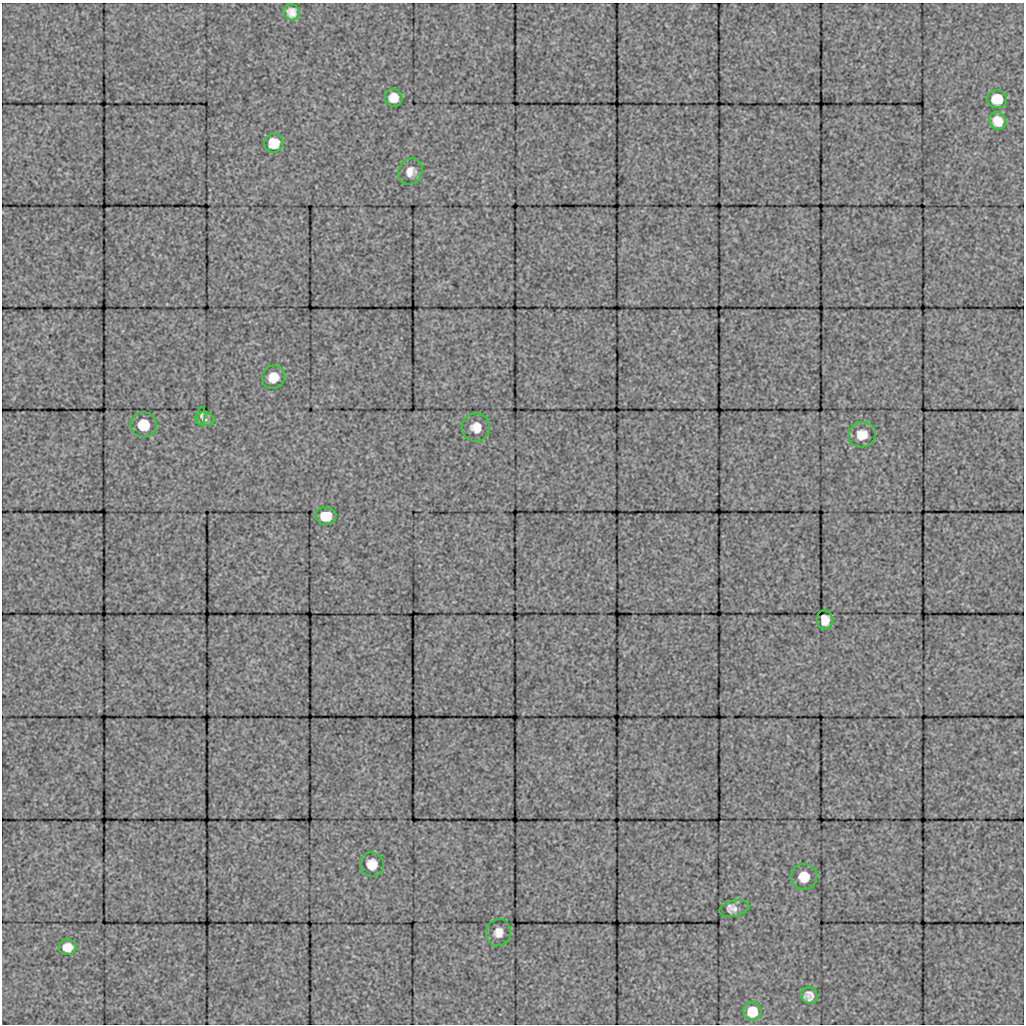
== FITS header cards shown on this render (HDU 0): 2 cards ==
NAXIS1  =                 1022 / length of data axis 1
NAXIS2  =                 1022 / length of data axis 2

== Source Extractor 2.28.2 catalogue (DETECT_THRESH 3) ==
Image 1022 x 1022 px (HDU 0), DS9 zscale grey, 1 PNG px = 1 image px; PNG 1026 x 1026 px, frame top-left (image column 1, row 1022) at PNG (2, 3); each listed source drawn as its Kron ellipse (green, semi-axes under 4 px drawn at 4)
Background 149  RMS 3.9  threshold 11.6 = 3 sigma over >= 5 px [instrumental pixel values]
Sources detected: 21; all 21 listed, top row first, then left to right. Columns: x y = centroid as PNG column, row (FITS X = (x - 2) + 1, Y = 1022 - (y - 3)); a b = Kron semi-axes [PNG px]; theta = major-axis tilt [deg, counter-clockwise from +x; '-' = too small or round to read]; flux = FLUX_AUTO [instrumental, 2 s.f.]
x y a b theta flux
291 12 8 7 - 1500
394 98 9 8 - 2400
997 99 10 9 - 3300
998 121 9 8 - 2200
274 143 9 9 - 2700
410 172 14 11 57 2100
273 377 12 11 - 2800
201 416 9 4 86 590
205 419 9 7 -8 890
144 425 13 12 - 4000
476 427 14 14 - 2900
862 435 14 12 8 3200
326 516 10 9 - 4000
825 620 9 8 - 2000
372 864 12 12 - 2700
804 877 13 13 - 3700
734 909 15 8 11 1800
498 932 14 12 77 2200
67 947 9 8 - 2000
809 995 9 8 - 1400
752 1012 9 9 - 2700